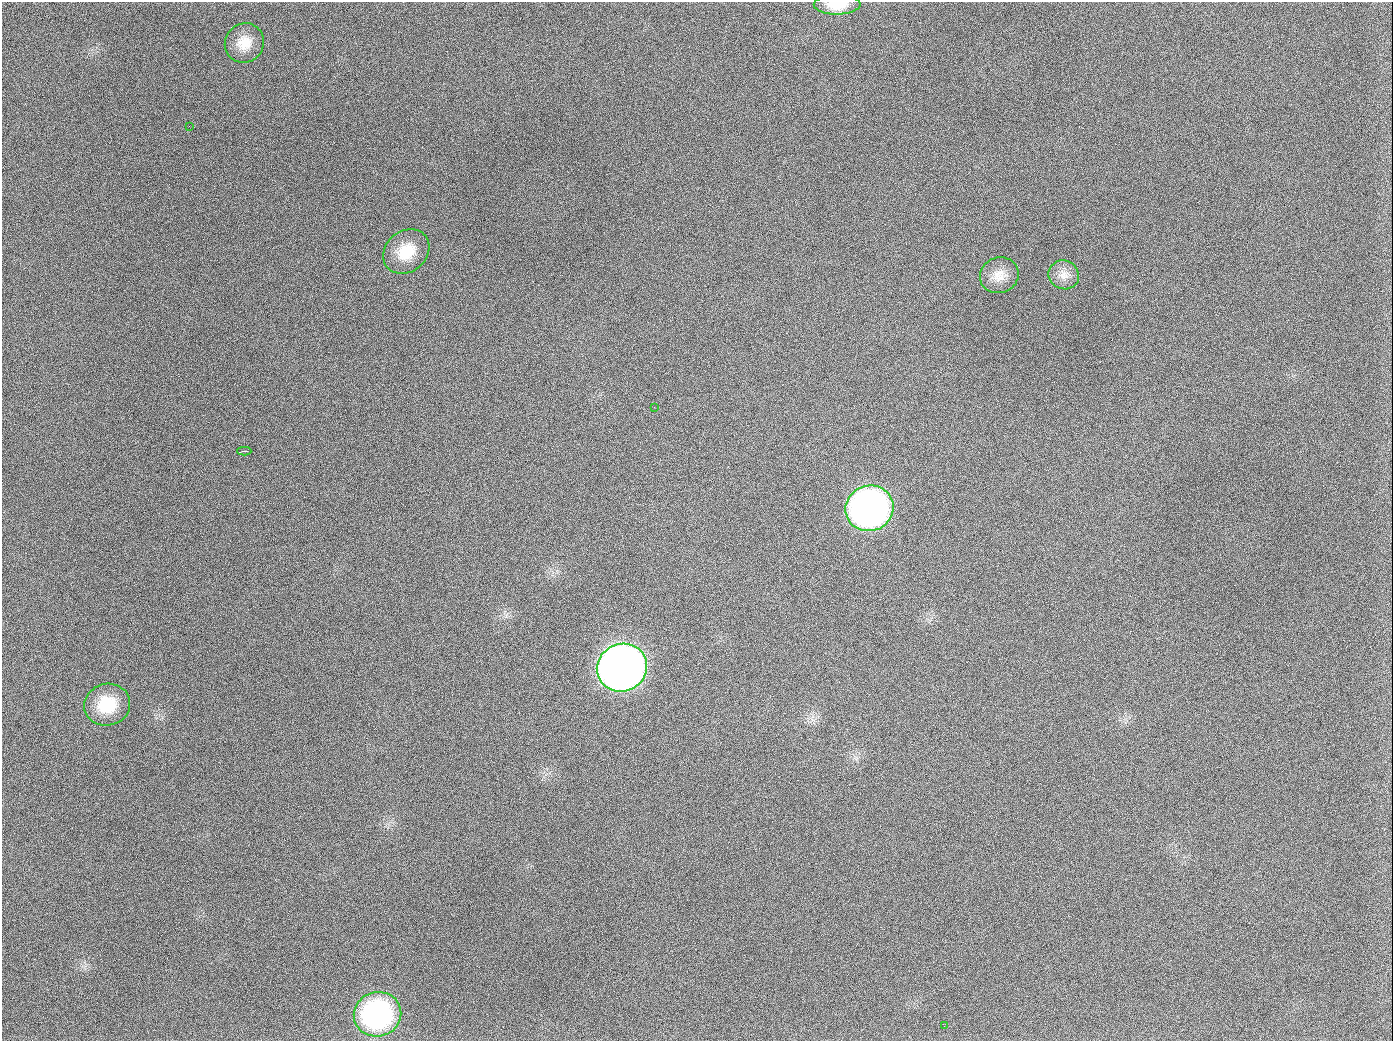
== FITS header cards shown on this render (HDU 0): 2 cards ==
NAXIS1  =                 1391
NAXIS2  =                 1039

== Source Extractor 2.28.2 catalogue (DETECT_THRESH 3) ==
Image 1391 x 1039 px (HDU 0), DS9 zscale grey, 1 PNG px = 1 image px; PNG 1395 x 1043 px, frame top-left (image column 1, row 1039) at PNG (2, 2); each listed source drawn as its Kron ellipse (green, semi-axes under 4 px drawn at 4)
Background 1430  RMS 67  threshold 202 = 3 sigma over >= 5 px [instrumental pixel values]
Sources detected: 13; all 13 listed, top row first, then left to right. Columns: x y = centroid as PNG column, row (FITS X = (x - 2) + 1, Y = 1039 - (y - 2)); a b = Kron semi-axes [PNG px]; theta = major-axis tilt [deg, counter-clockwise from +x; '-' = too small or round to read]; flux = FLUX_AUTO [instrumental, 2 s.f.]
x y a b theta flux
837 5 23 10 1 9.3e+04
244 43 20 19 - 9.3e+04
189 126 2 2 - 6.1e+03
406 252 25 20 39 1.4e+05
999 275 19 17 21 7.3e+04
1064 275 15 14 - 5.0e+04
654 407 3 2 - 3.9e+03
244 451 7 3 0 1.1e+04
869 508 24 22 22 2.4e+06
622 668 25 23 26 5.4e+06
107 705 23 21 15 1.9e+05
377 1014 24 22 18 9.6e+05
944 1026 3 2 - 4.1e+03
At the frame edge (FLAGS 8, measured only in part): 1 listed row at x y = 837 5